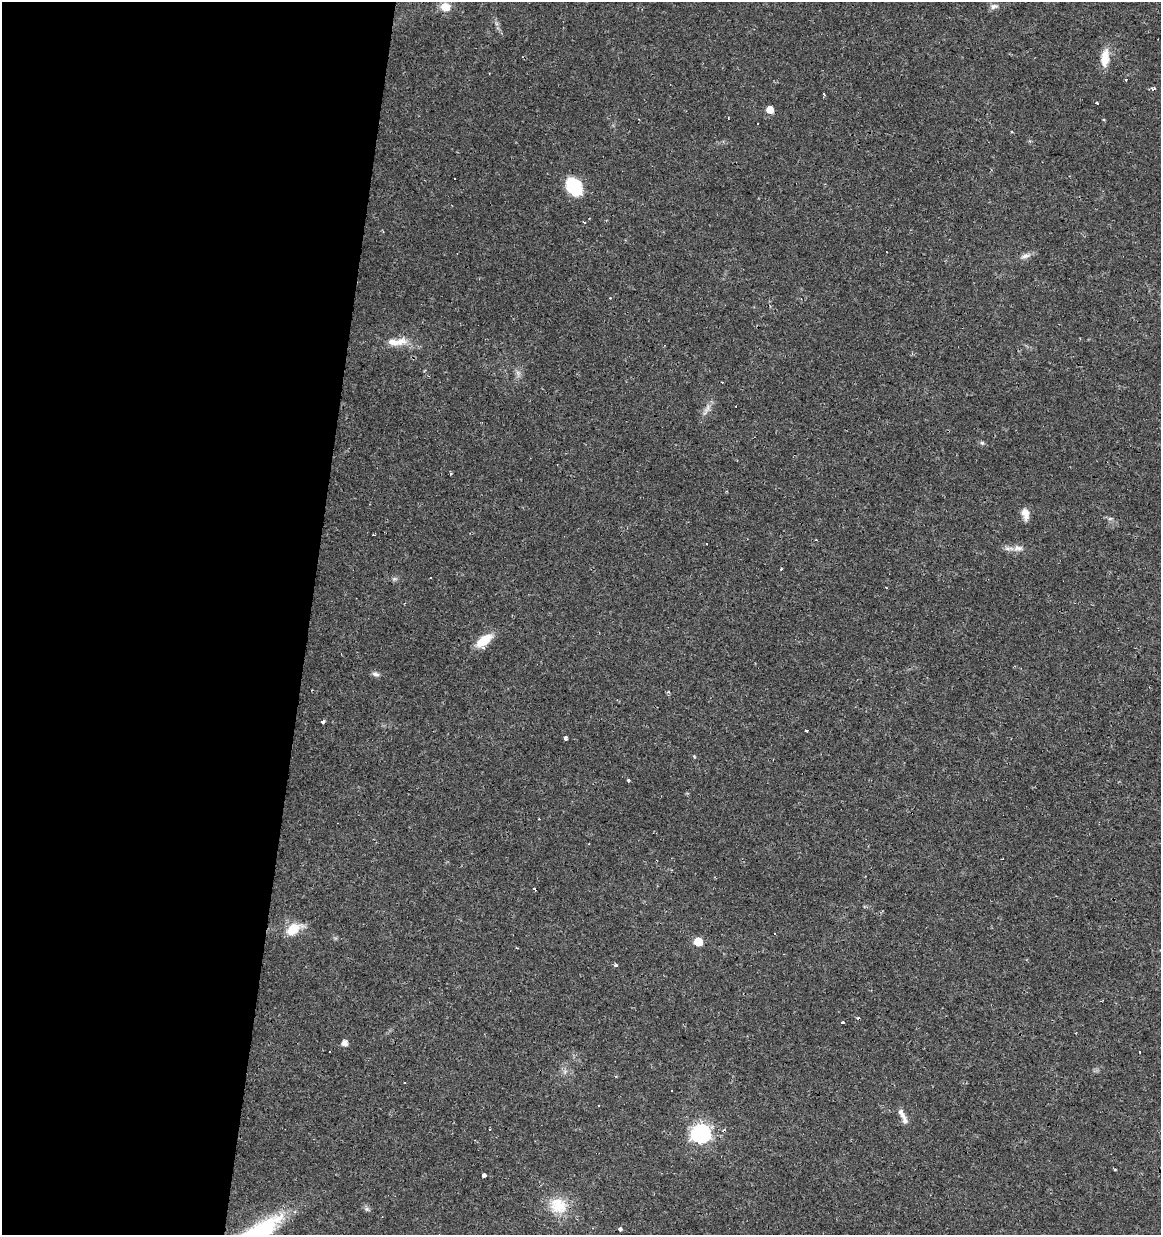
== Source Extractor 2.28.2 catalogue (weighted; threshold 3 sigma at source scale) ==
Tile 5 of 4 x 4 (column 1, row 2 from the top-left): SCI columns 284-1442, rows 2467-3699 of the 5143 x 4939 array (HDU 1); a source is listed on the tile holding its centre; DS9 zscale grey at full resolution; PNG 1163 x 1237 px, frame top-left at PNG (2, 2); no overlay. Shown black and unused: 27% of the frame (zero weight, under 2 of 3 exposures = <1% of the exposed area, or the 3 px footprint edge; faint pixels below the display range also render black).
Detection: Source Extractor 2.28.2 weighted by HDU 2 'WHT'; one run over the whole footprint, this tile lists its part. Background 0.0131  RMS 0.0031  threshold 0.0138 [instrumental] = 3 sigma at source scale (4.5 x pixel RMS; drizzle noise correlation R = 1.50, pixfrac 1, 0.0396/0.0396 arcsec/px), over >= 5 px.
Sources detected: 61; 13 cosmic-ray / hot-pixel residue — not listed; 1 inside a brighter listed object's ellipse — not listed separately; the other 47 listed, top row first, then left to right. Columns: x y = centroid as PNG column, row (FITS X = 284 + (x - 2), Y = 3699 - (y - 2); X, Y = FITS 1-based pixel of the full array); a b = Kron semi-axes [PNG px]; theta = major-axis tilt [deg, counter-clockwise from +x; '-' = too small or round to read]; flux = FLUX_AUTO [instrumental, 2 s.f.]
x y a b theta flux
994 6 12 6 9 1.1
445 7 10 9 - 3.7
1105 58 20 9 83 5.2
1153 89 5 4 - 1.3
824 94 3 2 - 0.31
1097 103 3 3 - 1.4
770 110 5 5 - 3.8
758 123 2 2 - 0.34
574 187 20 14 -52 12
1025 256 14 7 16 1.5
397 342 30 9 4 4.9
518 373 7 4 -19 0.76
706 410 20 5 62 1.7
982 443 5 5 - 0.51
1025 513 13 8 -76 2.7
1110 519 6 4 1 0.55
374 535 3 2 - 0.28
706 544 3 3 - 0.76
1018 548 15 8 -2 2.1
781 569 3 3 - 0.44
394 579 7 4 72 0.53
886 587 3 2 - 0.49
484 640 19 9 37 6.8
376 674 11 6 -17 0.92
669 692 5 4 - 0.44
323 722 4 3 - 1.2
807 730 3 3 - 1.1
566 738 3 3 - 4.7
694 756 4 3 - 0.36
628 780 3 3 - 0.68
539 819 2 2 - 0.22
294 929 16 10 30 6.9
698 942 6 5 - 8.7
517 948 3 2 - 0.29
616 965 5 4 - 0.45
842 1023 3 3 - 0.59
345 1043 5 5 - 1.9
405 1082 3 2 - 0.44
672 1091 3 3 - 0.58
599 1105 3 2 - 0.24
901 1113 17 7 -57 1.8
490 1129 3 2 - 0.28
701 1133 8 7 - 110
484 1175 4 4 - 1.8
558 1205 24 22 -37 8.7
367 1209 7 6 - 0.7
620 1229 4 3 - 0.87
Overlapping masked pixels (flux is a lower limit): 2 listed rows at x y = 1153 89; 701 1133